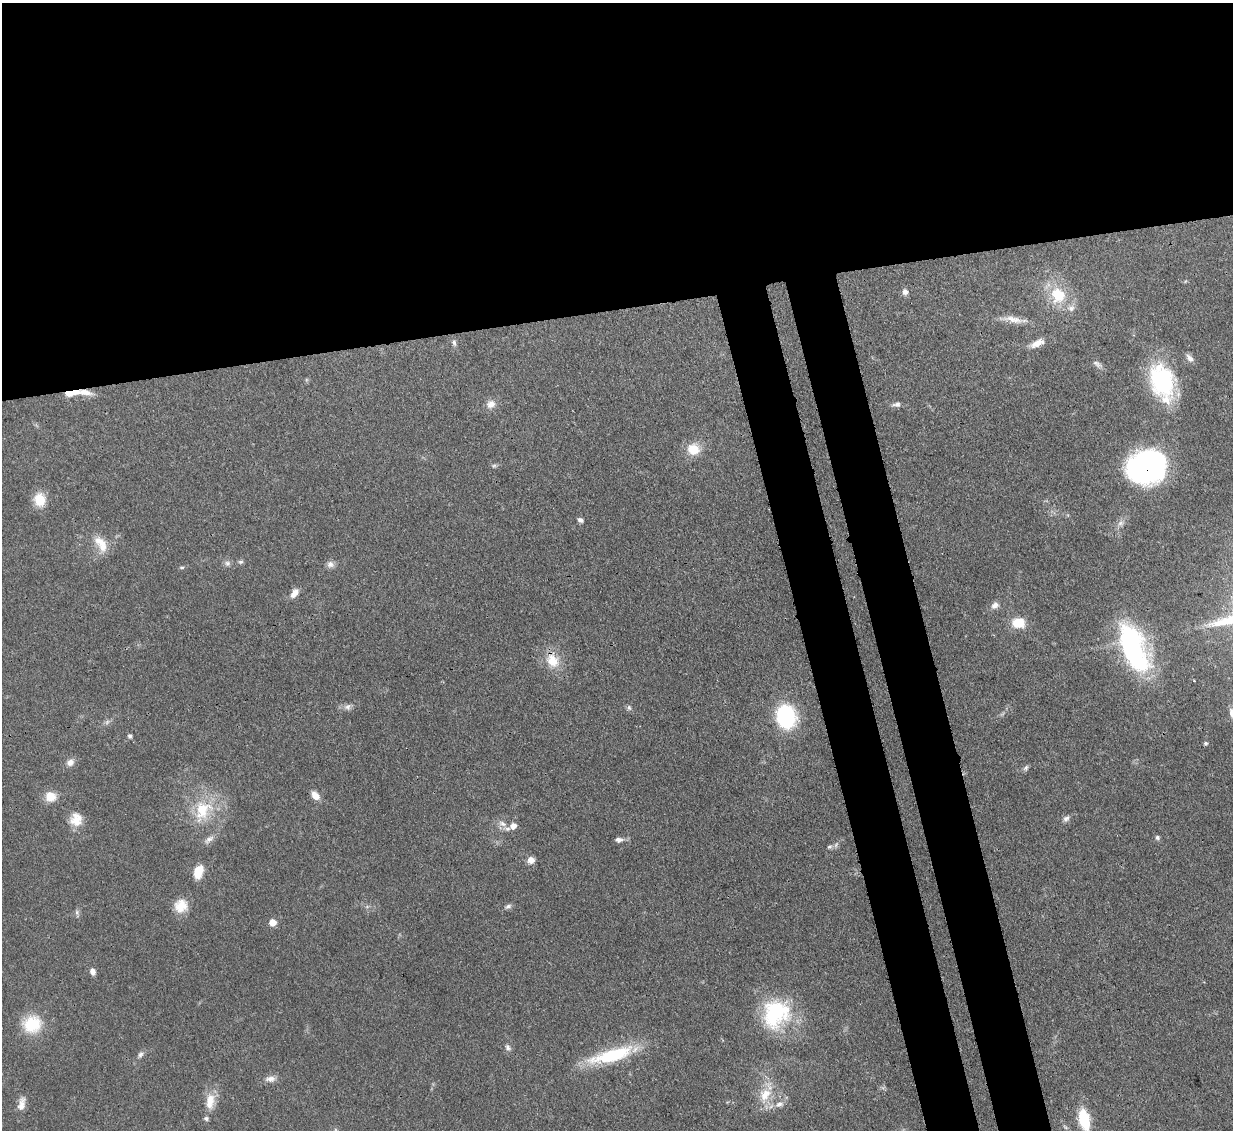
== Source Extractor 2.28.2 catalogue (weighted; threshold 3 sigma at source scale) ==
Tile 2 of 4 x 4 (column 2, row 1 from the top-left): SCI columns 1311-2541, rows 3599-4726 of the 5081 x 5061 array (HDU 1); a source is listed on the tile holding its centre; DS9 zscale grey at full resolution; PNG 1235 x 1132 px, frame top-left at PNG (2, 3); no overlay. Shown black and unused: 33% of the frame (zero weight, under 3 of 4 exposures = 9% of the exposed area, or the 3 px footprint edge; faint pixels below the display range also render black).
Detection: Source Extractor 2.28.2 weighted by HDU 2 'WHT'; one run over the whole footprint, this tile lists its part. Background 0.0967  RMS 0.0047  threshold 0.021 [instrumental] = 3 sigma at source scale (4.5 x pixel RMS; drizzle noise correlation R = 1.50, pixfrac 1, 0.05/0.05 arcsec/px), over >= 5 px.
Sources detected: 68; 3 inside a brighter listed object's ellipse — not listed separately; the other 65 listed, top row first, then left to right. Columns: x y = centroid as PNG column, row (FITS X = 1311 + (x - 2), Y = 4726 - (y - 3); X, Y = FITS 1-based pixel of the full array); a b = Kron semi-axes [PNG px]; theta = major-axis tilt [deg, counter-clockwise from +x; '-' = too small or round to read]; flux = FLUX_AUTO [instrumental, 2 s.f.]
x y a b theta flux
905 292 7 6 - 2
1058 295 21 20 - 18
1012 319 33 8 -8 6
454 342 9 5 -75 1.5
1037 343 18 7 24 5.2
1190 358 12 6 -47 2.3
1097 364 15 6 -31 1.9
1162 381 44 26 -73 46
85 392 28 10 -7 9
69 393 10 5 -4 9.1
491 404 12 11 - 3.5
897 404 11 6 6 1.8
693 449 15 13 -20 9.5
494 466 6 5 - 0.84
1146 466 36 29 14 110
40 500 15 13 -84 8.9
580 520 7 5 -37 1.4
1121 523 9 8 - 2.1
101 544 24 12 -58 8.2
241 562 7 5 1 1
227 563 9 7 -8 1.7
330 564 10 9 - 2.2
182 567 8 4 0 0.69
294 593 13 8 54 3.5
995 605 11 8 31 2.6
1018 623 12 9 -2 12
1134 648 55 24 -68 83
552 661 21 16 -51 10
347 707 10 7 32 2.1
629 707 8 5 -63 1.1
1232 713 10 6 -74 3.2
786 717 20 16 -78 48
130 736 5 5 - 1.1
1206 743 4 4 - 0.97
70 762 11 9 42 2.9
1026 768 9 5 61 1.1
315 795 10 7 -46 4.3
50 797 13 12 - 6.6
202 810 33 23 65 22
1066 818 10 7 40 1.7
76 819 17 16 - 7.3
502 823 13 8 -22 3.2
513 826 8 7 - 4
1158 837 7 6 - 1.1
209 840 17 7 38 2.8
619 840 10 6 0 2
829 847 8 5 15 1.2
531 860 8 8 - 3
198 871 15 9 73 8
181 906 17 16 - 7.8
508 906 10 6 21 1.4
77 912 8 6 -71 1.2
272 922 5 5 - 8
93 972 8 6 -79 2.4
776 1013 38 32 59 42
32 1024 23 20 18 18
508 1048 10 7 -56 1.6
140 1055 10 7 52 1.6
612 1055 57 15 16 31
270 1079 14 8 4 3
765 1095 21 16 56 11
210 1101 23 11 82 7.8
22 1104 18 8 78 4.4
779 1104 12 7 19 3
1084 1120 16 8 -78 25
Overlapping masked pixels (flux is a lower limit): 3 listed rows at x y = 85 392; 69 393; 1146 466
Isophote crosses this tile's border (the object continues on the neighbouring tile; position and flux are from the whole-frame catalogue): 2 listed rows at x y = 1232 713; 1084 1120